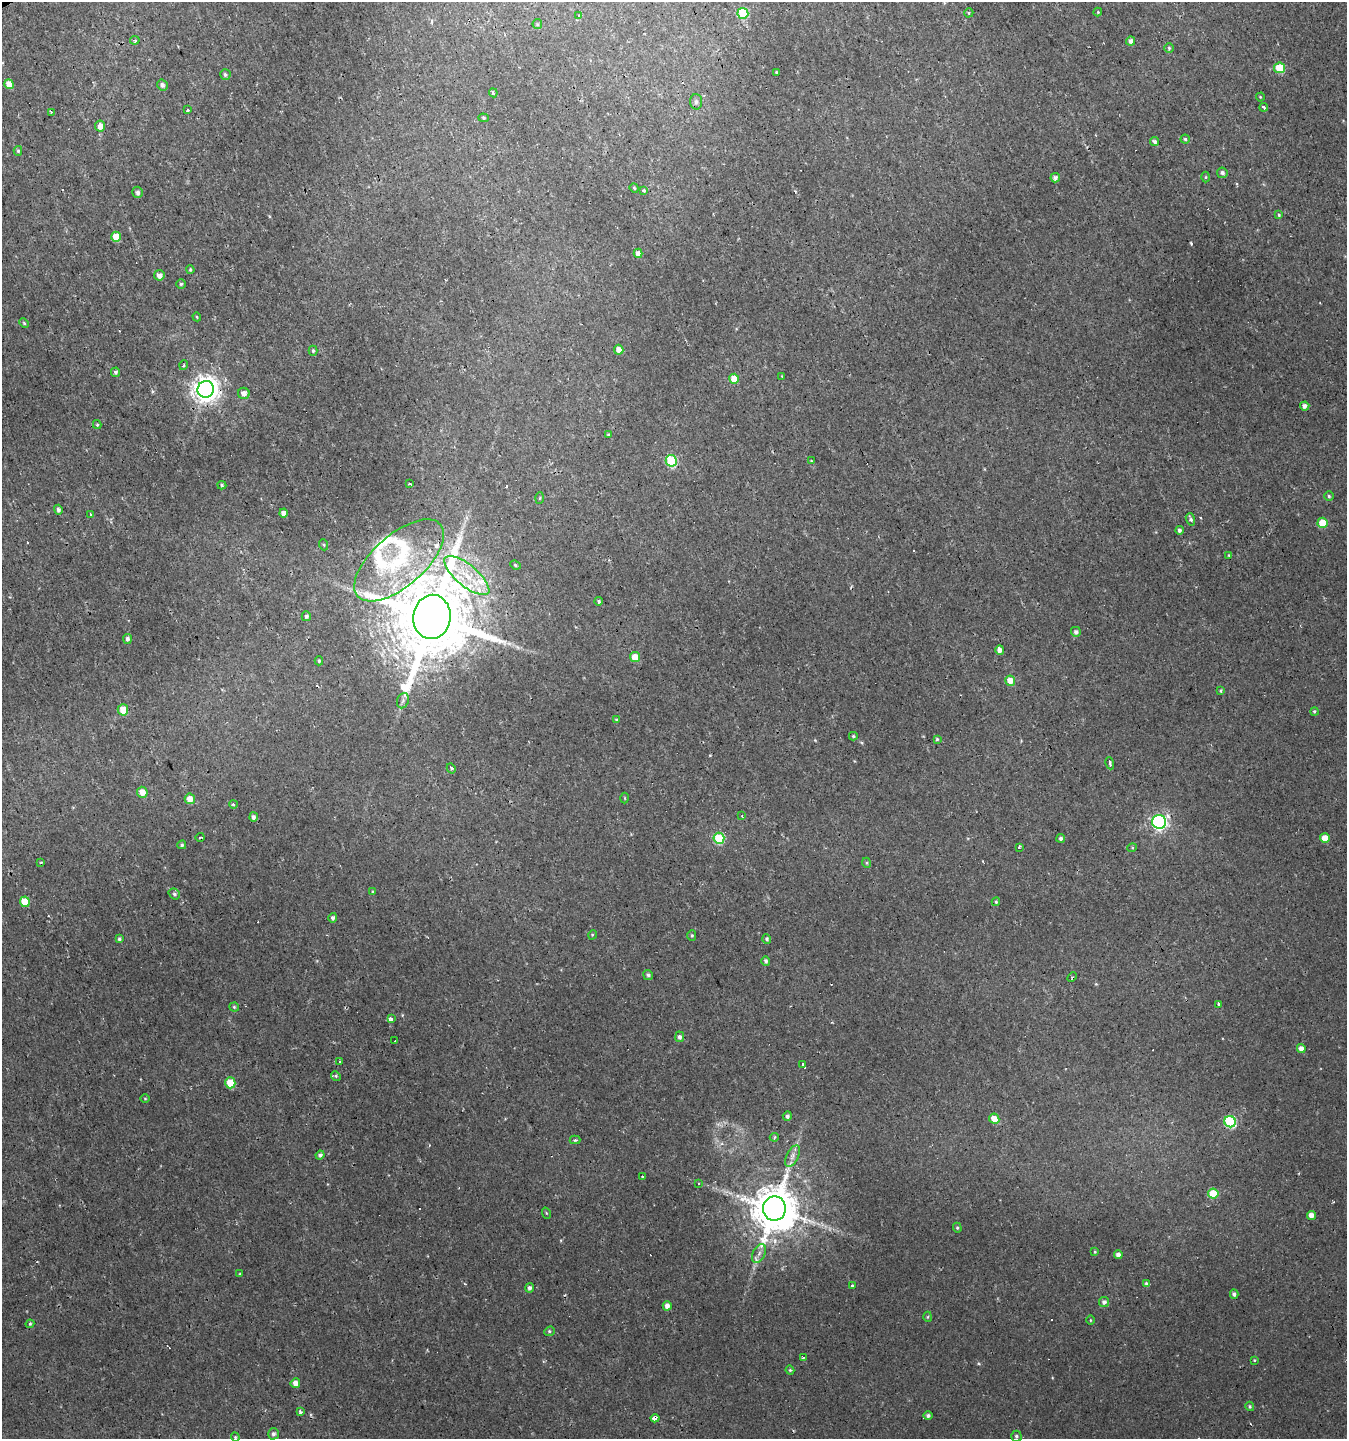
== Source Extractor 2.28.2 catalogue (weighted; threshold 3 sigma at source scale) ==
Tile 11 of 4 x 4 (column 3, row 3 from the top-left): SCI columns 2845-4189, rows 1438-2874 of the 5629 x 5748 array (HDU 1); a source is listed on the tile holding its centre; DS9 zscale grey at full resolution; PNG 1349 x 1441 px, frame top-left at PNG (2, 2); each listed source drawn as its Kron ellipse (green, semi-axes under 4 px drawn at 4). Shown black and unused: <1% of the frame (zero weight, under 2 of 3 exposures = <1% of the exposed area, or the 3 px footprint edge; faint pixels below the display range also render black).
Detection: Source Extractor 2.28.2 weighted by HDU 2 'WHT'; one run over the whole footprint, this tile lists its part. Background 0.00239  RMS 0.0018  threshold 0.00792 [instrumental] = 3 sigma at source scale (4.5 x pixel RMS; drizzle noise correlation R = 1.50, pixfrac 1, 0.0396/0.0396 arcsec/px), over >= 5 px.
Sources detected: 179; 12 cosmic-ray / hot-pixel residue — neither listed nor drawn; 5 inside a brighter listed object's ellipse — not listed separately; the other 162 listed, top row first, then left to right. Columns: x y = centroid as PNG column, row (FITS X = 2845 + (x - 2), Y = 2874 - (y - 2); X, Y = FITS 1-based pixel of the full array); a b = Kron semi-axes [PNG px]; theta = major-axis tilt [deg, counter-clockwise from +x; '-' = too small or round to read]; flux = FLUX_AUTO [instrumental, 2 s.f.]
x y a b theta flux
1098 12 4 4 - 0.16
743 13 5 5 - 8.4
969 13 5 4 - 0.26
579 16 4 3 - 0.4
537 24 5 4 - 0.23
135 40 5 3 - 0.33
1131 41 4 4 - 0.78
1169 48 5 4 - 0.25
1279 68 5 5 - 6.2
776 72 3 3 - 0.17
225 74 5 5 - 0.36
9 84 5 4 - 1.7
162 85 6 5 - 0.52
493 93 4 3 - 1.6
1260 97 4 4 - 0.17
696 102 8 6 -86 0.52
1264 107 4 2 - 0.42
187 110 3 3 - 0.39
51 113 3 2 - 0.21
484 118 5 4 - 0.25
100 126 5 5 - 1.4
1185 139 4 4 - 0.28
1154 141 4 4 - 0.55
18 151 5 4 - 0.26
1222 173 5 5 - 0.56
1206 177 5 3 - 0.18
1055 178 5 4 - 0.66
634 188 5 4 - 0.21
644 191 4 4 - 0.5
138 192 5 5 - 0.54
1279 215 4 3 - 0.23
116 237 5 5 - 3.1
638 253 4 4 - 0.95
190 270 4 3 - 0.22
159 275 5 5 - 1
181 284 5 4 - 0.26
197 317 4 3 - 0.15
24 323 5 4 - 0.22
619 350 5 4 - 1.1
313 351 5 4 - 0.28
184 365 5 3 - 0.21
116 372 4 4 - 0.4
782 376 4 4 - 0.15
734 379 5 5 - 2.6
206 389 8 8 - 190
244 393 6 5 - 1.1
1305 406 4 4 - 0.72
97 425 4 4 - 0.2
608 435 4 3 - 0.18
671 461 6 5 - 12
811 461 3 2 - 0.13
410 484 3 3 - 0.4
222 485 4 4 - 0.25
1329 496 4 4 - 0.25
540 498 5 3 - 0.18
58 510 5 4 - 0.49
284 513 4 4 - 0.96
91 514 4 3 - 1.2
1190 519 6 4 -70 0.4
1323 523 5 5 - 4
1179 530 4 4 - 0.47
324 545 5 3 - 0.17
1229 555 4 3 - 0.24
399 560 55 26 41 16
515 565 5 4 - 0.26
467 576 28 10 -40 5.2
599 601 4 3 - 0.33
306 616 5 4 - 0.42
432 617 22 18 84 2700
1076 632 5 5 - 0.54
127 639 5 4 - 0.56
1000 650 5 4 - 0.88
635 657 5 5 - 2.8
319 661 4 4 - 0.23
1010 681 5 5 - 2.3
1221 691 4 3 - 0.23
403 701 8 5 69 0.55
123 710 6 5 - 2.7
1314 711 4 4 - 0.29
616 720 3 3 - 0.25
853 736 4 3 - 0.24
937 739 4 4 - 0.24
1110 763 6 3 -77 0.66
451 768 5 4 - 0.35
142 792 5 5 - 1.6
625 798 5 3 - 0.16
190 799 5 5 - 1.7
233 804 4 4 - 0.38
742 816 3 3 - 0.16
253 817 4 4 - 0.64
1159 822 7 7 - 58
200 837 4 2 - 0.22
719 838 5 5 - 10
1061 838 4 4 - 0.45
1325 838 5 4 - 2.7
182 845 4 4 - 0.27
1019 847 3 2 - 0.7
1132 848 5 3 - 0.17
41 862 4 2 - 0.16
867 863 5 3 - 0.19
373 892 3 3 - 0.23
174 894 6 5 - 0.37
25 902 5 5 - 4.1
996 902 4 3 - 0.22
333 918 5 4 - 0.47
592 935 5 3 - 0.17
692 935 5 4 - 0.27
119 939 4 4 - 0.33
767 939 5 4 - 0.34
766 961 4 4 - 0.37
648 975 5 5 - 0.41
1072 977 5 3 - 0.21
1219 1004 3 3 - 0.44
234 1007 4 4 - 0.21
391 1019 4 3 - 1.5
680 1037 5 4 - 0.53
395 1040 3 2 - 0.39
1301 1048 4 4 - 1.1
339 1061 3 3 - 0.59
803 1065 4 3 - 3.8
336 1076 5 4 - 0.3
230 1083 5 5 - 3.7
145 1098 5 3 - 0.17
787 1116 5 4 - 0.5
994 1119 5 5 - 2.5
1230 1122 6 5 - 16
774 1137 5 4 - 0.25
575 1140 5 4 - 0.28
320 1155 4 4 - 0.44
793 1156 12 6 63 0.86
643 1177 4 3 - 0.39
698 1183 3 3 - 0.4
1213 1194 5 5 - 5.6
774 1209 12 11 - 880
546 1213 5 3 - 0.17
1311 1215 4 4 - 1.3
957 1228 5 4 - 0.24
1095 1252 4 3 - 0.18
759 1253 10 6 62 0.85
1118 1255 4 4 - 0.94
240 1274 3 3 - 0.17
1147 1284 4 4 - 0.65
853 1285 4 3 - 0.47
529 1288 5 4 - 0.54
1234 1294 4 4 - 0.52
1104 1302 5 5 - 0.59
667 1306 4 4 - 0.96
928 1317 5 3 - 0.2
1090 1320 5 3 - 0.16
30 1324 4 4 - 0.23
549 1331 5 4 - 0.25
803 1357 4 2 - 0.16
1254 1360 4 3 - 0.16
790 1370 4 4 - 0.2
295 1383 5 4 - 1.2
1250 1406 5 4 - 0.28
300 1412 4 3 - 1.3
928 1416 4 4 - 0.44
655 1418 4 3 - 4.2
273 1434 5 5 - 0.55
1016 1436 5 5 - 0.38
235 1437 4 4 - 0.2
Overlapping masked pixels (flux is a lower limit): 5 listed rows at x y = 206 389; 399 560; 432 617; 774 1209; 655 1418